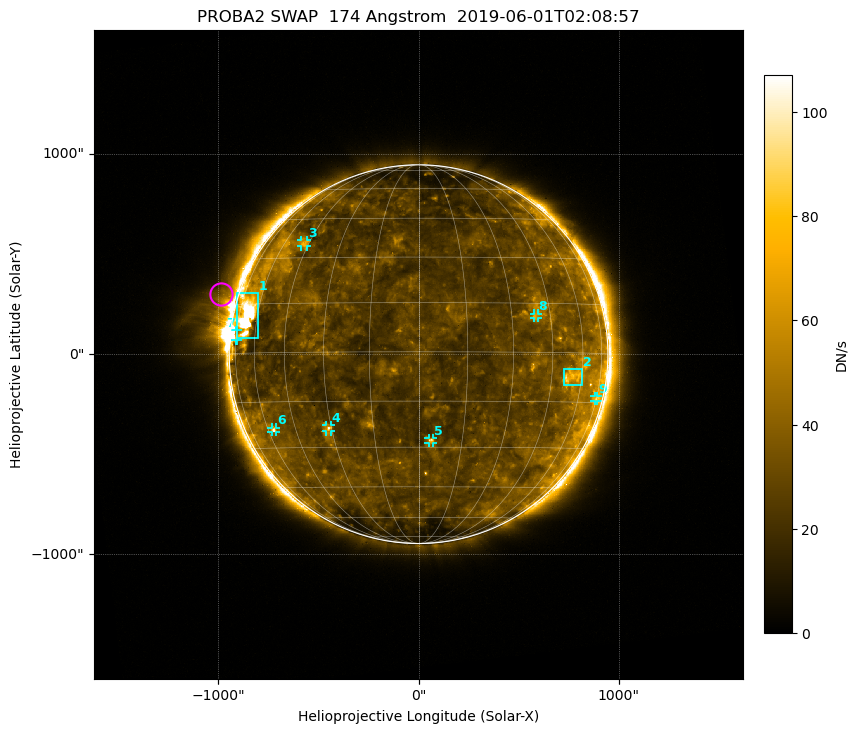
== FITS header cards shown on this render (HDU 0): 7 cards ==
TELESCOP= 'PROBA2  '           / satellite name
INSTRUME= 'SWAP    '           / instrument name
WAVELNTH=                  174 / [Angstrom] bandpass peak response
DATE-OBS= '2019-06-01T02:08:57.254' / UTC time of observation
CTYPE1  = 'HPLN-TAN'           / WCS axis X
CTYPE2  = 'HPLT-TAN'           / WCS axis Y
BUNIT   = 'DN/s    '           / unit of physical value

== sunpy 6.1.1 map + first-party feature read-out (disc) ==
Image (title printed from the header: PROBA2 SWAP  174 Angstrom  2019-06-01T02:08:57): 1024 x 1024 px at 3.16 arcsec/px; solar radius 946 arcsec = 299 px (full disc in frame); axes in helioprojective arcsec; data unit DN/s (BUNIT, on the colour bar)
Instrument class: DISC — disc imager (sunpy class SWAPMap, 174 A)
Bright regions (active regions / flare kernels): reference = the median radial profile (limb darkening/brightening removed); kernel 9 px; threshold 5 sigma = 31.3 DN/s over a disc level ~26.8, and >= 1.15x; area >= 9 px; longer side >= 7 px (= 22 arcsec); searched inside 0.97 R_sun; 9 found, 9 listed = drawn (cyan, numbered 1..; 7 of them under ~43 arcsec drawn as corner ticks so the feature stays visible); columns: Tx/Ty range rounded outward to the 10 arcsec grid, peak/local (2 s.f.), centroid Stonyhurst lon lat
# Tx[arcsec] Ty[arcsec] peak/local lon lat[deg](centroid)
1 -910..-800 80..310 5.5 -67 +12
2 720..820 -160..-70 2.7 +55 -7
3 -590..-550 530..570 2.4 -48 +35
4 -470..-440 -390..-350 2.5 -31 -24
5 50..80 -450..-420 2.7 +4 -28
6 -740..-710 -390..-360 2.4 -56 -24
7 -920..-900 70..120 2.5 -75 +5
8 570..600 180..210 2.3 +39 +11
9 880..900 -240..-210 1.9 +74 -14
Off-limb structures (1.02-1.3 R_sun): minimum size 162 px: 3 found; the strongest spans PA ~40..100 deg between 1.02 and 1.3 R_sun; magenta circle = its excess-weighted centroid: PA ~75 deg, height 1.09 R_sun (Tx ~-990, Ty ~300 arcsec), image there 2.7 x the reference